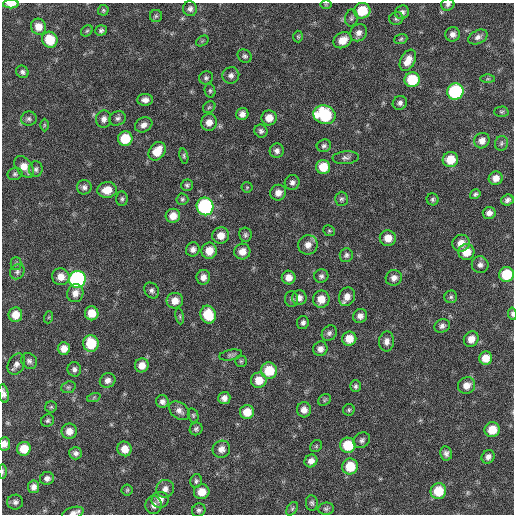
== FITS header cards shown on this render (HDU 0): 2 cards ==
NAXIS1  =                  512 / Axis length
NAXIS2  =                  512 / Axis length

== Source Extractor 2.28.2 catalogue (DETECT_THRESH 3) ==
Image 512 x 512 px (HDU 0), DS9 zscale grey, 1 PNG px = 1 image px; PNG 516 x 516 px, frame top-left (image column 1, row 512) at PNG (2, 3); each listed source drawn as its Kron ellipse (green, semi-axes under 4 px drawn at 4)
Background 59.2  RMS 8.4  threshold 25.1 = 3 sigma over >= 5 px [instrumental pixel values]
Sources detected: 174; all 174 listed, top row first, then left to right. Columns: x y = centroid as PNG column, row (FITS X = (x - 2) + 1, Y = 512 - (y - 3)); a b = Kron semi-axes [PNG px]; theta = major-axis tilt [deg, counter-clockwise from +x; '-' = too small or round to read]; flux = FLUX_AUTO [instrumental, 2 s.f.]
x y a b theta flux
11 4 8 4 1 5200
326 4 6 4 0 590
448 5 6 6 - 1300
190 9 7 7 - 2200
103 10 5 5 - 880
362 11 8 7 - 16000
402 12 7 6 - 2000
156 16 6 6 - 1200
351 18 8 6 79 1400
396 18 7 6 - 1300
39 27 8 7 - 5500
101 30 6 5 - 1300
87 31 6 5 - 940
359 33 9 8 - 3100
453 34 7 7 - 2500
298 37 6 5 - 820
478 37 10 6 26 2300
401 39 7 5 19 960
50 40 8 7 - 14000
342 40 9 7 28 7500
202 41 7 4 34 750
245 56 7 6 - 1400
408 60 11 7 63 5600
22 72 6 6 - 1500
231 75 8 8 - 2300
206 78 7 6 - 1400
488 79 7 4 -1 760
412 80 7 7 - 21000
210 91 7 5 -76 980
455 91 8 8 - 61000
145 100 8 6 1 2800
400 103 7 6 - 1900
209 107 7 5 42 990
501 112 7 5 1 950
242 114 6 6 - 2900
324 115 11 9 -17 40000
118 118 8 7 - 1800
269 118 7 7 - 6000
29 119 8 7 - 1500
104 119 9 7 76 2700
209 122 8 8 - 4200
44 125 6 4 89 680
144 125 9 7 30 2900
261 131 7 6 - 1600
125 139 7 7 - 16000
482 141 8 7 - 3900
501 143 7 6 - 1300
324 146 7 6 - 1500
157 151 10 7 54 10000
277 151 7 7 - 2000
184 156 8 4 -78 950
346 158 13 6 5 2000
450 160 8 7 - 11000
24 167 12 8 -52 6100
323 167 7 7 - 11000
36 169 8 7 - 1600
15 174 7 6 - 1200
496 178 7 6 - 4200
292 182 7 7 - 2100
187 185 6 5 - 1100
84 187 7 7 - 2000
247 187 5 5 - 710
107 190 10 8 9 8300
278 193 8 7 - 3900
475 194 5 4 - 1100
122 199 7 5 87 1300
182 199 6 5 - 1100
341 199 7 6 - 1300
433 199 6 5 - 1200
507 200 6 5 - 1800
205 206 9 8 - 80000
489 213 6 6 - 2900
173 216 7 7 - 6300
329 231 6 5 - 790
221 235 8 8 - 5500
245 235 7 6 - 1400
388 238 8 7 - 6100
461 243 9 8 - 5300
308 245 10 9 - 4100
193 249 7 6 - 2300
209 251 8 7 - 7500
242 252 8 7 - 5100
466 252 8 8 - 8400
346 255 7 6 - 1500
16 264 6 5 - 990
480 265 8 8 - 2400
17 272 8 7 - 1700
506 274 7 7 - 21000
321 276 7 6 - 1600
61 277 9 8 - 5900
203 277 7 7 - 3200
289 277 7 7 - 4500
394 278 8 7 - 3100
77 279 8 8 - 130000
152 291 8 7 - 1700
75 293 9 8 - 3800
347 297 9 8 - 4500
451 297 6 6 - 1200
299 298 7 7 - 3000
292 299 8 6 -88 1400
321 299 8 8 - 6700
175 301 8 8 - 5500
92 313 7 7 - 8400
512 314 6 3 -84 1100
15 315 7 6 - 7400
208 315 9 7 -70 18000
180 316 8 4 -82 910
360 316 7 7 - 2900
49 317 6 4 71 590
303 323 6 6 - 1700
442 326 8 6 27 1900
329 333 8 6 48 1800
349 339 7 7 - 8000
471 339 8 7 - 5100
387 341 10 7 85 2800
91 343 8 7 - 19000
64 348 6 6 - 4400
320 349 7 7 - 2700
231 355 12 5 11 1500
486 358 6 6 - 7200
29 361 8 7 - 1900
241 361 5 5 - 930
16 364 11 8 62 2800
142 365 7 7 - 5000
74 369 7 6 - 1900
269 371 8 8 - 17000
108 380 8 7 - 2700
259 380 8 7 - 8500
466 385 9 8 - 4800
355 386 6 5 - 1300
68 387 7 5 20 1100
4 393 9 5 -79 2300
94 397 7 4 19 860
224 398 6 6 - 3000
324 400 7 5 37 900
162 402 6 6 - 2200
51 407 6 5 - 930
304 410 7 7 - 3700
349 410 6 5 - 970
179 411 11 8 -38 2900
247 412 7 7 - 8500
193 415 7 5 -75 900
48 421 6 6 - 1200
196 429 7 6 - 1400
492 430 7 7 - 11000
69 431 8 7 - 5100
362 440 9 7 38 1800
4 444 6 6 - 3600
348 445 7 7 - 18000
316 446 6 5 - 860
24 449 7 7 - 11000
125 449 7 7 - 5900
221 449 9 8 - 3900
76 453 6 6 - 2100
446 453 7 6 - 2000
488 457 7 6 - 2600
311 461 7 6 - 3200
350 466 8 8 - 15000
2 471 7 3 -90 770
47 478 7 6 - 2300
196 481 7 5 78 1300
34 487 6 5 - 2700
165 489 9 8 - 3000
127 490 5 5 - 880
438 491 8 7 - 16000
202 492 8 7 - 7100
160 500 8 8 - 3100
15 502 8 7 - 1800
312 503 8 6 -81 1300
154 505 9 8 - 2700
292 509 7 5 54 990
326 509 8 6 9 1300
199 510 7 6 - 1400
73 513 11 5 17 2400
At the frame edge (FLAGS 8, measured only in part): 7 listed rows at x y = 11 4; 448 5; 512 314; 4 393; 4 444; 2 471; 73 513